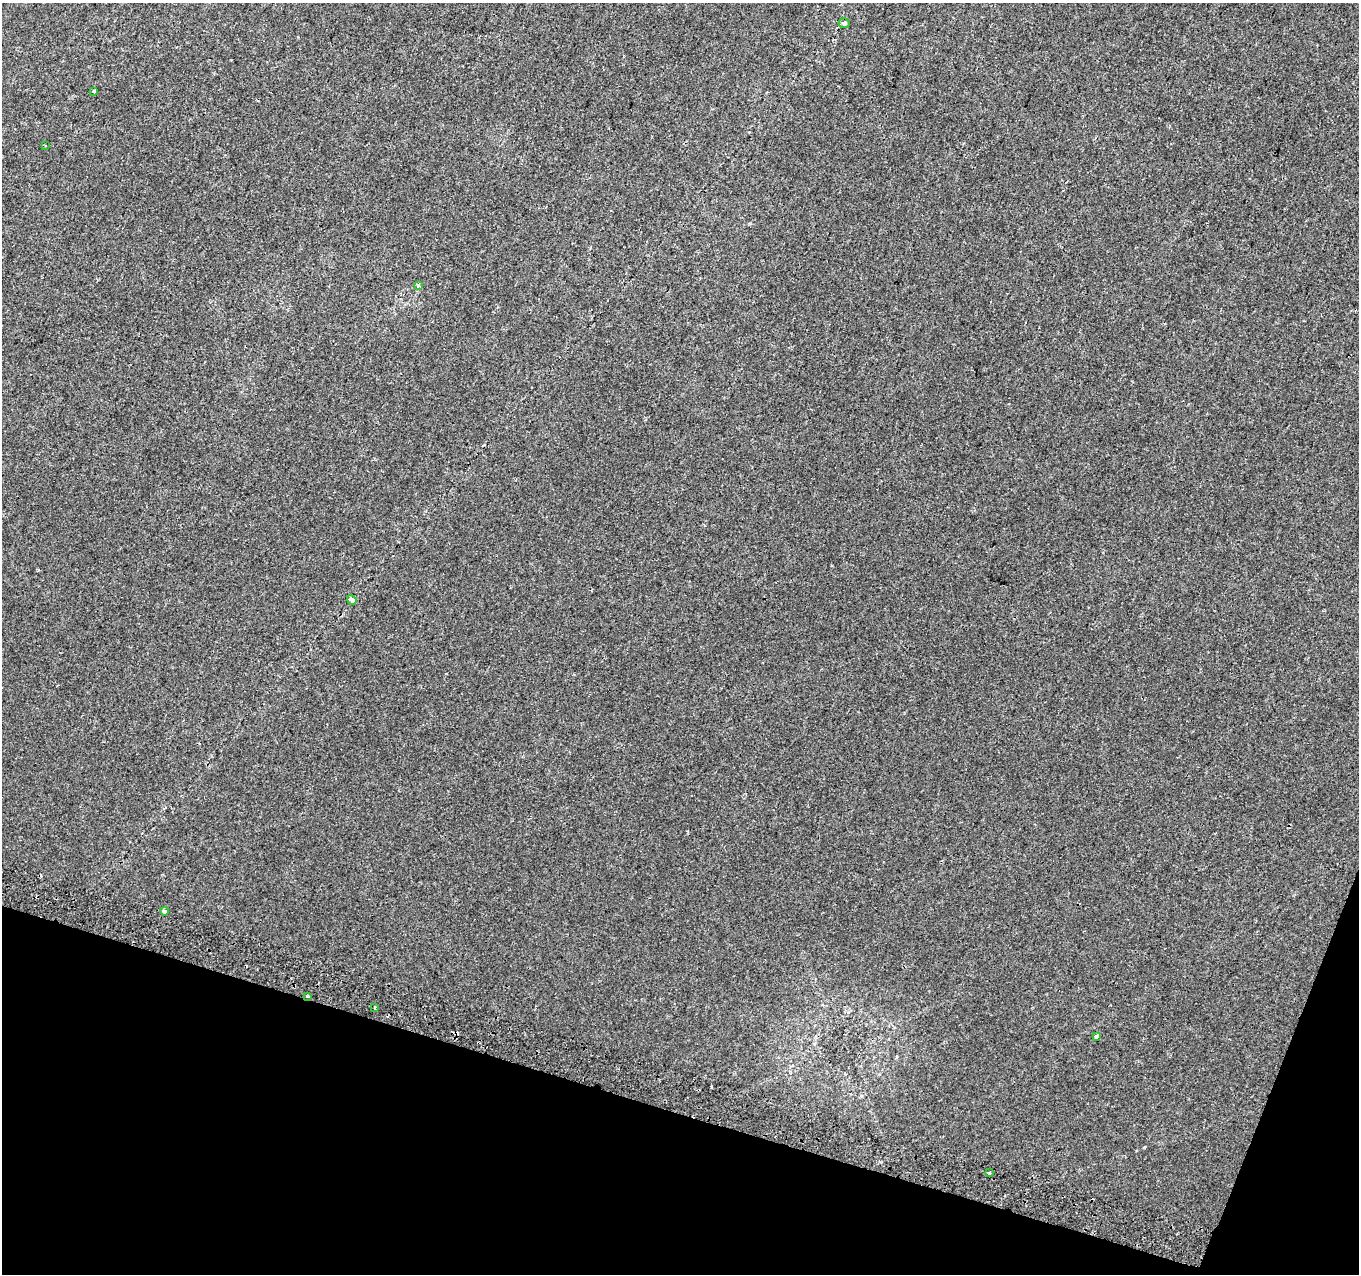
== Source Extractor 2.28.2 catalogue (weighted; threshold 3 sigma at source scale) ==
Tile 15 of 4 x 4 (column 3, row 4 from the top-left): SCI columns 2736-4092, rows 319-1590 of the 5462 x 5661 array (HDU 1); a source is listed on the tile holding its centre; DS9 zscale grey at full resolution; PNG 1361 x 1276 px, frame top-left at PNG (2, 3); each listed source drawn as its Kron ellipse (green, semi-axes under 4 px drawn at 4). Shown black and unused: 15% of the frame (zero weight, under 2 of 3 exposures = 2% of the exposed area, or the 3 px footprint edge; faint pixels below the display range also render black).
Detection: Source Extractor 2.28.2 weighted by HDU 2 'WHT'; one run over the whole footprint, this tile lists its part. Background 0.00388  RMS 0.0036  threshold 0.016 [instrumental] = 3 sigma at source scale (4.5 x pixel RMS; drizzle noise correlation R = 1.50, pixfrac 1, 0.0396/0.0396 arcsec/px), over >= 5 px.
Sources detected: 15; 5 cosmic-ray / hot-pixel residue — neither listed nor drawn; the other 10 listed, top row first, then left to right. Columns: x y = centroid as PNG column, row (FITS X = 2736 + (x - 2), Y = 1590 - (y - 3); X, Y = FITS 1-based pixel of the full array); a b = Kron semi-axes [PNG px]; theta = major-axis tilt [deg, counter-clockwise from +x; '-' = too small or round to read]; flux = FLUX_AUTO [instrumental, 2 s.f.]
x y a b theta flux
844 23 5 5 - 1
94 91 3 3 - 0.58
45 146 3 2 - 0.46
418 285 3 3 - 1.1
352 600 5 4 - 1
164 911 4 3 - 4.6
307 996 3 3 - 1.6
375 1007 4 2 - 0.32
1096 1036 3 3 - 1.4
989 1173 3 3 - 0.89
Overlapping masked pixels (flux is a lower limit): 2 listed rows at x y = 164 911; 307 996